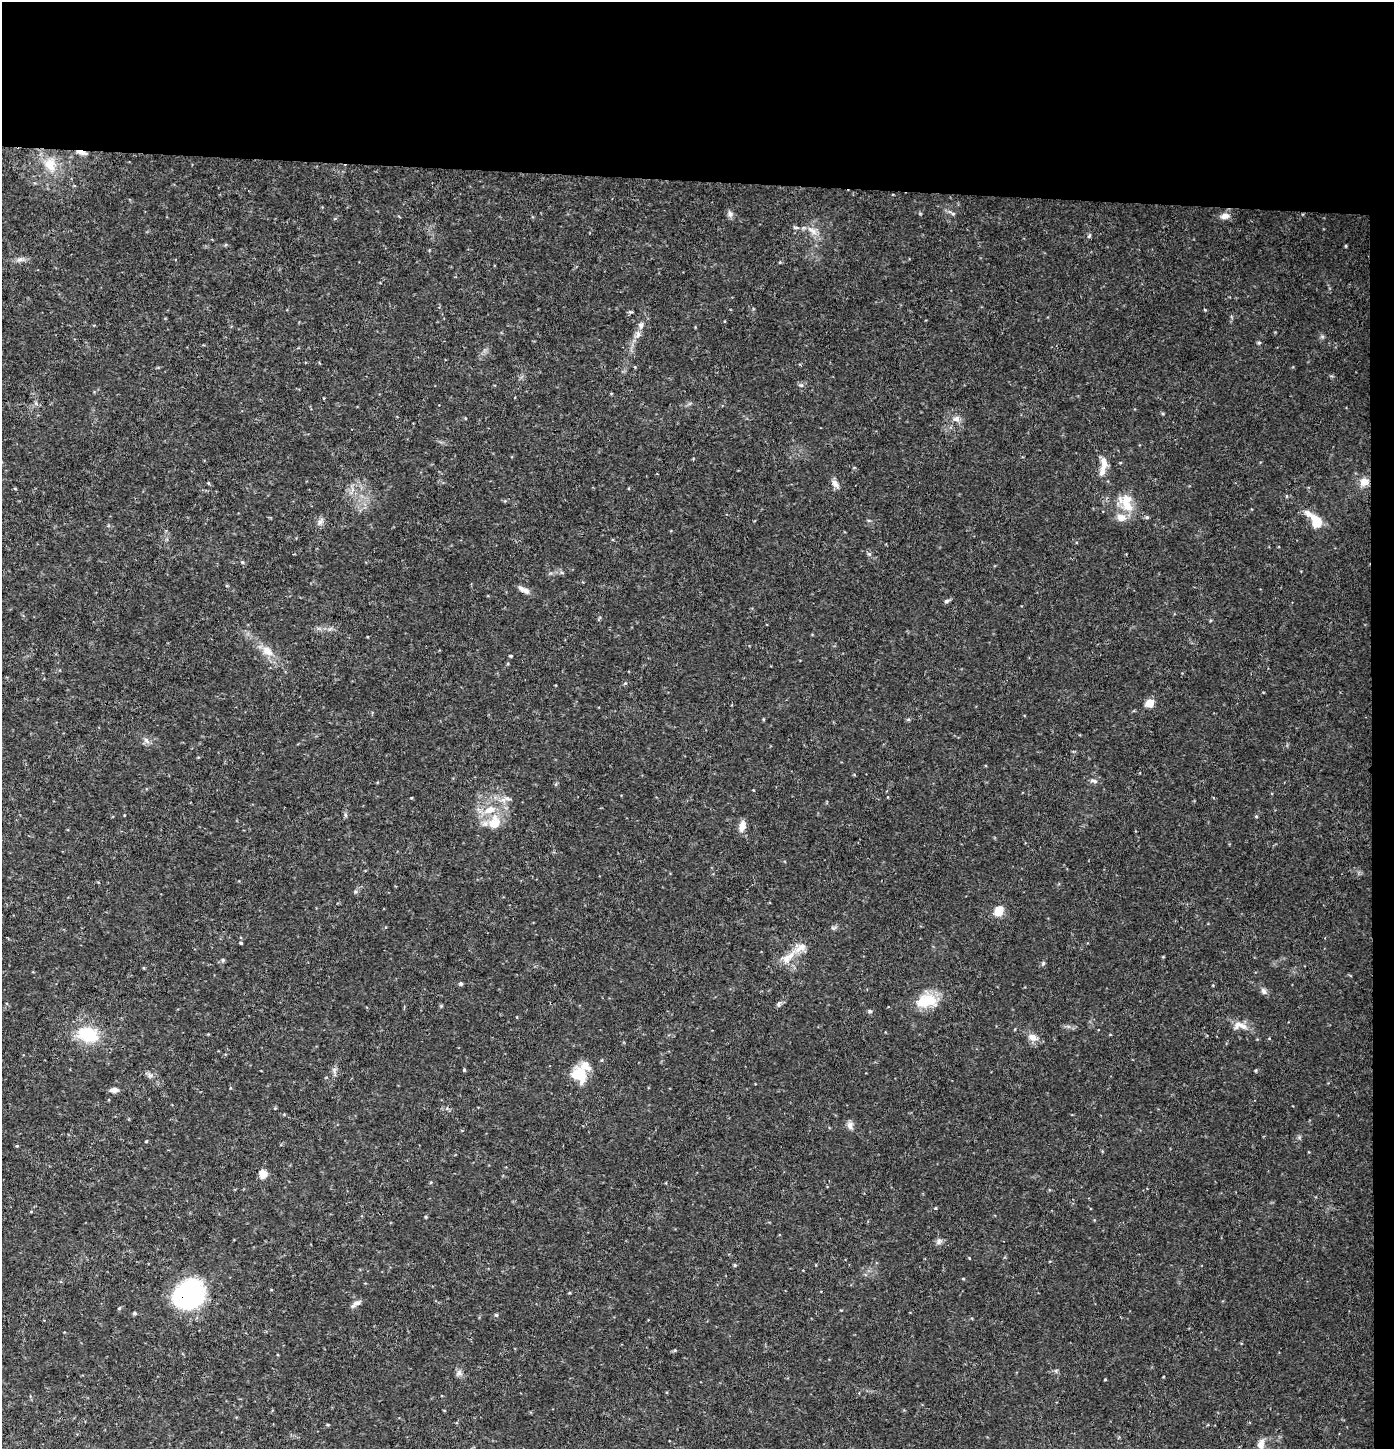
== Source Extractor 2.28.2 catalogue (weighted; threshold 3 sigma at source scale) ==
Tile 3 of 3 x 3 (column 3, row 1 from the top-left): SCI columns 2998-4389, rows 2897-4343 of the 4603 x 4354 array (HDU 1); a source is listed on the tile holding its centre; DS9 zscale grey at full resolution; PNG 1396 x 1451 px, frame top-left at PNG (2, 2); no overlay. Shown black and unused: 14% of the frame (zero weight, under 3 of 4 exposures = <1% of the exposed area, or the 3 px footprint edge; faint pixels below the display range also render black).
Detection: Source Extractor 2.28.2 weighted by HDU 2 'WHT'; one run over the whole footprint, this tile lists its part. Background 0.0301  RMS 0.0037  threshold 0.0167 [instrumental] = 3 sigma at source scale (4.5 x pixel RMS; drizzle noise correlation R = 1.50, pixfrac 1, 0.0396/0.0396 arcsec/px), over >= 5 px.
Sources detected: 79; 8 inside a brighter listed object's ellipse — not listed separately; the other 71 listed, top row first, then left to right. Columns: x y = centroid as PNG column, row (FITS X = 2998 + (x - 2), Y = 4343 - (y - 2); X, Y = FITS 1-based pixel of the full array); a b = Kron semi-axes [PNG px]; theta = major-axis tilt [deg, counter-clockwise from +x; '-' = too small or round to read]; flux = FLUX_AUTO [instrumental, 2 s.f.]
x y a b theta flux
81 152 14 4 -17 1.8
50 164 21 15 -74 7.6
730 214 9 7 -65 1.3
1225 216 11 8 12 2.3
796 227 9 4 -1 0.74
812 231 18 7 -35 2.9
1089 236 6 3 45 0.5
1346 246 5 3 - 0.31
20 260 9 4 9 1.2
1205 310 5 3 - 0.28
630 312 6 4 7 0.52
638 334 11 7 78 1.9
1259 343 5 4 - 0.46
801 385 6 5 - 0.73
956 419 9 7 11 1.7
1104 462 18 9 -79 3
1364 482 10 9 - 3.2
208 483 5 3 - 0.34
835 484 12 7 -59 1.9
15 489 5 3 - 0.33
1127 506 27 10 -41 6.9
1121 517 14 10 -15 3.3
320 521 12 6 59 1.4
1316 521 15 10 -59 7.3
242 562 5 4 - 0.42
523 590 17 6 -31 2.1
947 601 8 5 19 0.8
267 651 18 11 -37 4.4
511 656 4 3 - 0.49
1150 703 5 5 - 10
146 740 10 6 -52 1.3
1094 781 11 4 -14 1
508 799 11 4 -9 1.1
1256 816 5 3 - 0.34
494 823 19 15 70 6.7
742 826 11 7 81 3.4
999 911 12 9 61 4.9
241 943 4 3 - 0.47
788 957 28 9 45 5.3
223 960 5 5 - 0.55
1043 963 5 5 - 0.53
461 983 5 5 - 0.67
1264 991 9 7 -65 1.2
926 1001 25 14 10 11
778 1004 8 5 -85 0.71
870 1011 6 4 -23 0.58
1239 1025 15 7 -18 3
1015 1029 5 3 - 0.29
88 1035 18 12 -15 19
1033 1037 14 9 -27 2.8
464 1070 4 4 - 0.42
578 1074 19 15 -18 8.9
150 1075 8 5 -30 1
114 1090 10 6 2 1.7
275 1108 5 3 - 0.34
850 1125 10 7 -88 1.7
17 1146 4 3 - 0.34
263 1174 9 8 - 3.5
935 1208 5 3 - 0.31
426 1217 5 3 - 0.32
939 1241 9 7 49 1.2
735 1265 5 4 - 0.44
189 1295 27 24 49 57
356 1303 14 6 34 1.6
119 1308 5 4 - 0.41
134 1313 5 4 - 0.57
496 1315 5 4 - 0.44
675 1350 5 4 - 0.41
459 1373 9 6 63 1.3
328 1425 5 3 - 0.35
1261 1444 15 9 76 3.1
Overlapping masked pixels (flux is a lower limit): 3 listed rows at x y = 81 152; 1364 482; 189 1295
Unlisted compact peaks at least as high as the median listed source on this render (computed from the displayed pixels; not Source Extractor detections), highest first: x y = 869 554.